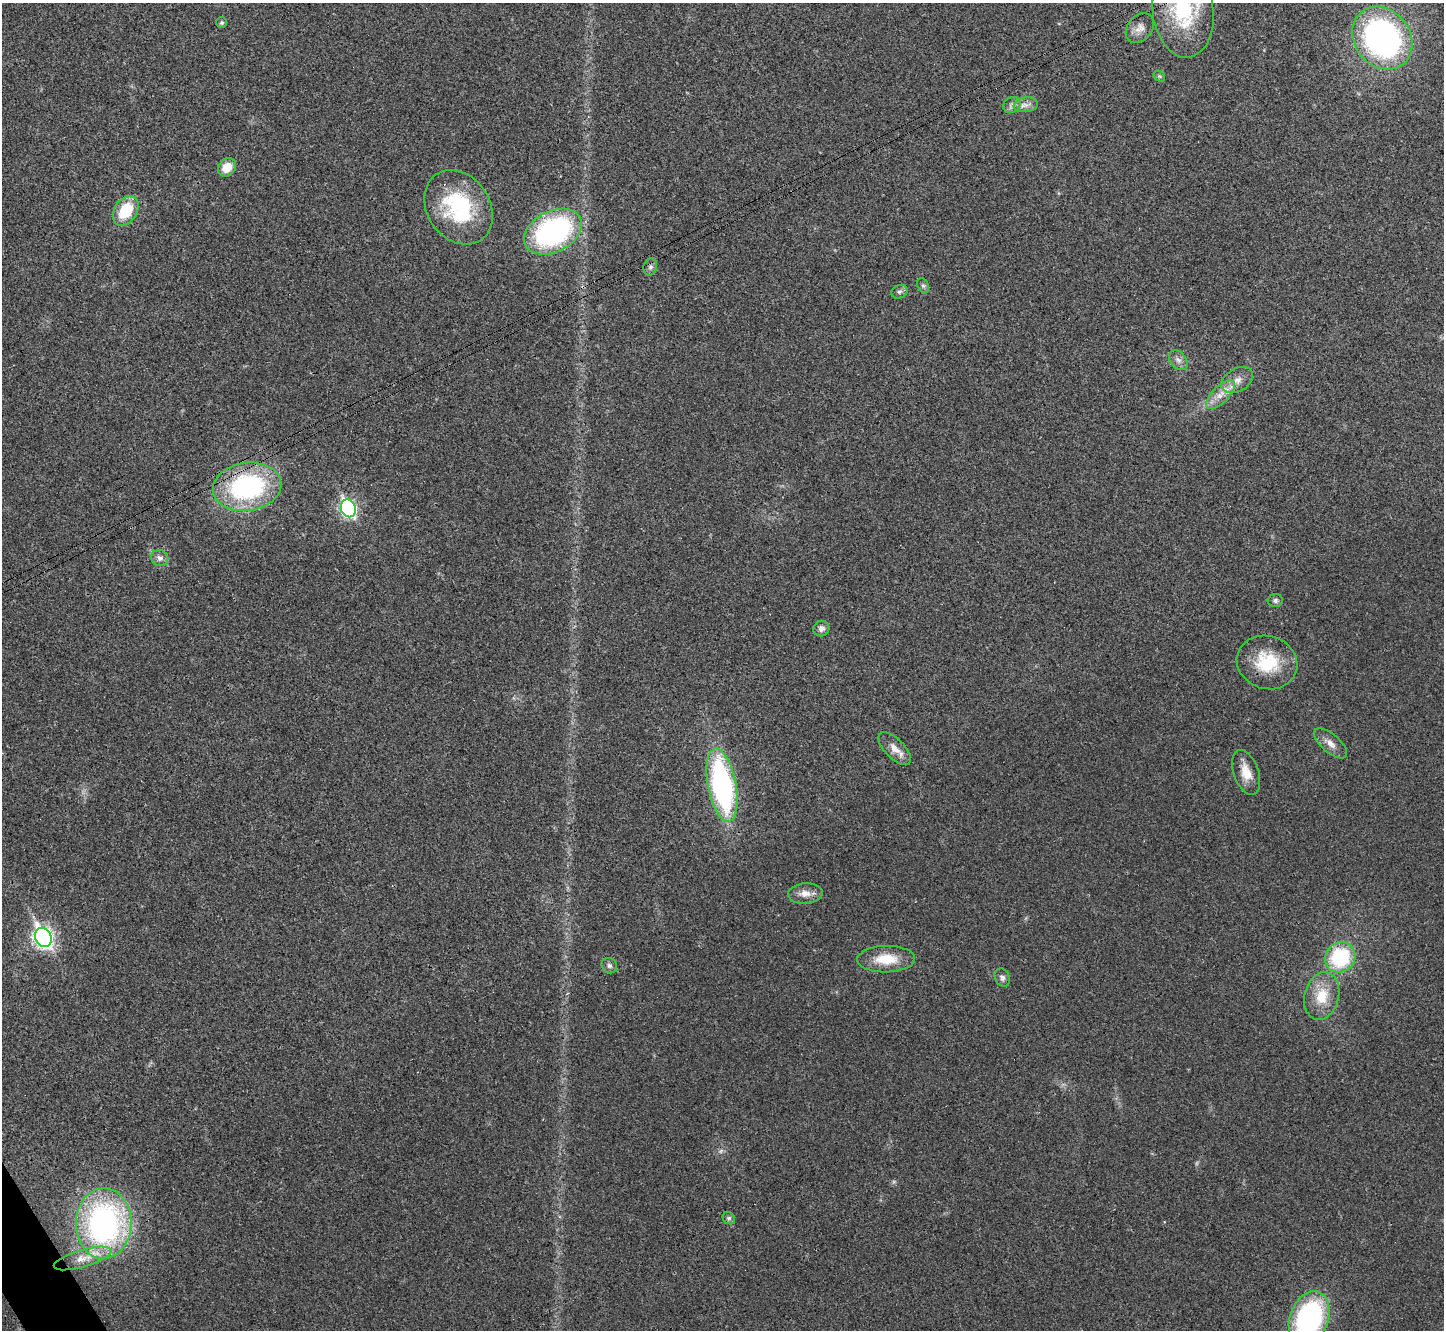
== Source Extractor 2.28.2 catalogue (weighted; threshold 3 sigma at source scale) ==
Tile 7 of 4 x 4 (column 3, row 2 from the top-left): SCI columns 2892-4333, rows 2821-4148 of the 5785 x 5777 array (HDU 1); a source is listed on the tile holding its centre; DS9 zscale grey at full resolution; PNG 1446 x 1332 px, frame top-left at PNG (2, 3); each listed source drawn as its Kron ellipse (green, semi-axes under 4 px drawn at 4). Shown black and unused: <1% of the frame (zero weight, under 3 of 4 exposures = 1% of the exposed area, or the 3 px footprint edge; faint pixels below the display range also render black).
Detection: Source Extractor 2.28.2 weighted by HDU 2 'WHT'; one run over the whole footprint, this tile lists its part. Background 0.025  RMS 0.0049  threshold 0.022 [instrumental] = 3 sigma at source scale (4.5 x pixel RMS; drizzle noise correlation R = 1.50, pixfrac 1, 0.05/0.05 arcsec/px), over >= 5 px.
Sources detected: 41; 2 too faint to see at this stretch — neither listed nor drawn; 1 inside a brighter listed object's ellipse — not listed separately; the other 38 listed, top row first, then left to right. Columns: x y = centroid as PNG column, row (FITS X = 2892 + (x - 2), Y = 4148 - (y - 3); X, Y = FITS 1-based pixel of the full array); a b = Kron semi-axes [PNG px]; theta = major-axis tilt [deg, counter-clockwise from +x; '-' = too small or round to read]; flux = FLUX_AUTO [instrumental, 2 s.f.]
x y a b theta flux
1183 11 46 30 -83 44
222 23 5 5 - 0.73
1140 28 16 12 50 4.5
1382 38 33 27 -51 140
1159 76 6 4 -42 0.72
1012 105 9 7 33 2
1026 105 12 7 8 2.7
227 167 10 8 48 7.2
459 207 40 31 -55 47
126 211 16 11 58 18
553 232 31 20 27 97
650 267 8 7 - 1.5
923 286 8 5 -62 1.1
899 292 8 6 26 1.3
1178 360 11 7 -51 2.5
1237 380 17 11 30 5.5
1220 395 19 8 45 6
247 487 34 24 8 75
348 508 9 7 -66 120
160 558 8 8 - 2.5
1275 601 7 6 - 1.4
821 629 8 7 - 2.4
1267 662 31 26 -19 23
1330 743 20 9 -41 4.2
895 749 21 9 -45 5.3
1246 772 23 12 -71 7.8
722 785 37 14 -79 110
805 894 17 10 3 4.5
43 937 10 8 -63 210
1340 957 16 14 43 38
886 959 29 13 1 13
609 966 8 7 - 1.6
1002 977 9 7 -63 1.7
1322 996 24 17 75 14
729 1218 6 5 - 1.1
104 1223 35 28 88 130
83 1258 30 8 16 8.8
1309 1318 28 19 69 87
Overlapping masked pixels (flux is a lower limit): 1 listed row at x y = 247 487
Isophote crosses this tile's border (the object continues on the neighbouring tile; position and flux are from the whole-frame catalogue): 2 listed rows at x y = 1183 11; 1309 1318